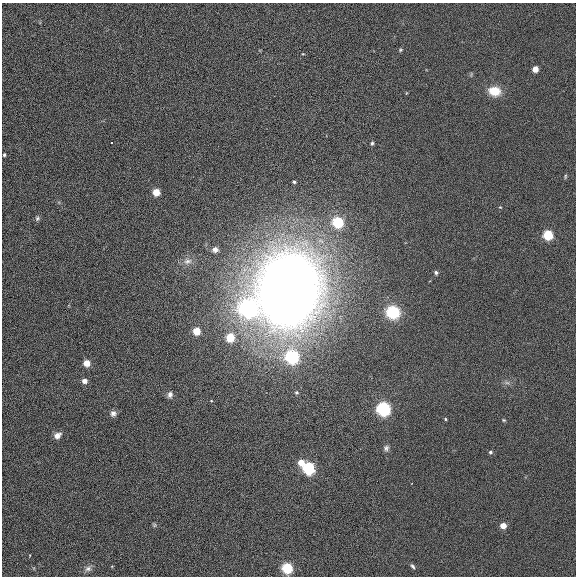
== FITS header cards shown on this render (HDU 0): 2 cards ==
NAXIS1  =                  574
NAXIS2  =                  574

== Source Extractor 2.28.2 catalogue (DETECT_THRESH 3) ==
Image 574 x 574 px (HDU 0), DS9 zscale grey, 1 PNG px = 1 image px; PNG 578 x 578 px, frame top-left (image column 1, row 574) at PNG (2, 3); no overlay
Background 0.00225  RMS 0.051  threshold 0.152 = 3 sigma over >= 5 px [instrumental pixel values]
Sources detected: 41; all 41 listed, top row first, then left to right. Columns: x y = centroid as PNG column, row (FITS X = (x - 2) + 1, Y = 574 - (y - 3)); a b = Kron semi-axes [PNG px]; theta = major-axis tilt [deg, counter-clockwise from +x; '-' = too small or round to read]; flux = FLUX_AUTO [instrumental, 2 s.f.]
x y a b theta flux
400 50 5 5 - 4.4
303 54 4 3 - 2.3
535 69 4 4 - 43
494 91 14 10 -9 62
372 143 5 4 - 5
4 155 3 3 - 4.8
565 176 7 3 82 4.1
294 182 3 3 - 5.1
156 192 5 5 - 77
500 207 5 3 - 2.5
37 218 6 6 - 6.7
338 222 6 5 - 310
548 235 5 5 - 220
215 250 8 7 - 12
187 261 12 7 17 18
436 272 4 4 - 7.5
288 290 65 55 73 4600
248 308 7 7 - 1600
393 312 12 11 - 140
196 331 5 5 - 85
230 338 5 5 - 130
292 357 6 6 - 670
86 363 5 5 - 53
84 381 5 4 - 22
507 383 7 4 -1 7.8
296 392 4 4 - 5.3
170 395 8 6 81 12
383 409 6 6 - 820
113 413 8 7 - 13
445 419 4 3 - 3.2
504 420 5 4 - 3.7
57 436 6 5 - 31
386 448 8 7 - 9.5
490 452 5 4 - 6.2
301 462 5 5 - 46
309 468 6 5 - 510
154 525 6 4 89 4.8
503 526 4 4 - 45
413 566 8 4 -52 7.1
287 568 5 5 - 330
88 569 9 7 17 13